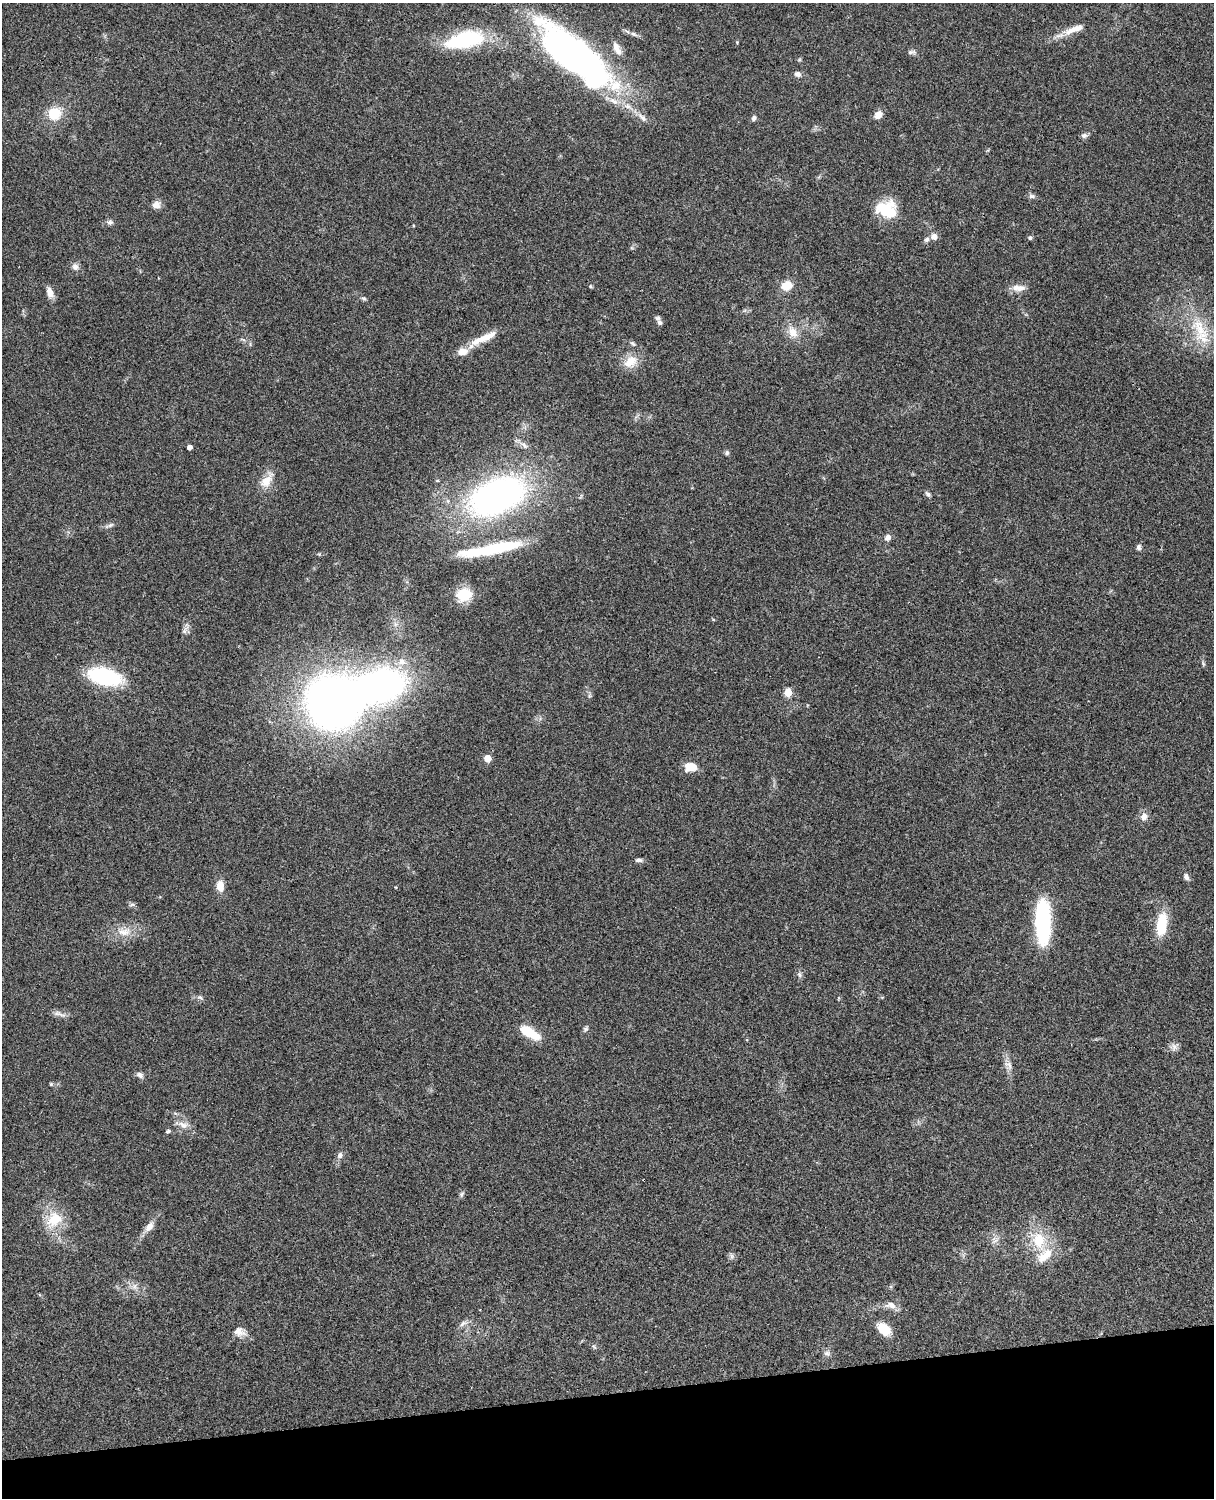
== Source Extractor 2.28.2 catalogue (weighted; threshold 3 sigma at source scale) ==
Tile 10 of 4 x 3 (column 2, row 3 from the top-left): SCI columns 1334-2545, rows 278-1773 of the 5089 x 4929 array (HDU 1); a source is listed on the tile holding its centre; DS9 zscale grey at full resolution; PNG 1216 x 1500 px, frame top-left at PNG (2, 3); no overlay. Shown black and unused: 7% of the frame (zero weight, under 3 of 4 exposures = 6% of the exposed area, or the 3 px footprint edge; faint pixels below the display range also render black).
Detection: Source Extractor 2.28.2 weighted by HDU 2 'WHT'; one run over the whole footprint, this tile lists its part. Background 0.0748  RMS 0.0058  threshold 0.0262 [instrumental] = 3 sigma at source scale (4.5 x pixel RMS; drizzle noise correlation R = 1.50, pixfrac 1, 0.05/0.05 arcsec/px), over >= 5 px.
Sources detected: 89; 3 inside a brighter object's white glare — not listed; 4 inside a brighter listed object's ellipse — not listed separately; the other 82 listed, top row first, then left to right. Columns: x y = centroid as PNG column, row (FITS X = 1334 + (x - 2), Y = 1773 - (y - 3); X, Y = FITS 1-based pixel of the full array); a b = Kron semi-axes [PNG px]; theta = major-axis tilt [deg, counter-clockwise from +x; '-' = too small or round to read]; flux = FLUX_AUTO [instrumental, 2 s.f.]
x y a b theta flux
1071 30 23 8 23 7.3
634 34 10 5 -25 1.8
464 40 42 17 13 51
737 42 4 4 - 0.47
616 48 18 8 -66 4.8
912 52 11 6 -4 1.7
570 56 83 31 -38 270
797 74 8 6 -6 2.3
54 113 13 13 - 14
878 115 9 7 42 4.9
642 118 16 7 -44 3.6
754 118 7 5 68 1.5
1084 135 8 7 - 1.7
1031 196 8 6 -1 1.5
156 205 10 9 - 3.8
886 209 24 19 -11 20
110 222 9 6 -7 1.7
934 237 8 7 - 3
1030 238 6 4 89 0.95
927 240 7 6 - 1.6
75 267 9 8 - 2.7
590 286 5 4 - 0.68
786 286 11 9 17 9.1
1019 288 19 8 -2 4.9
50 292 14 7 -72 4.3
363 298 7 5 -29 1.1
660 322 8 6 -59 1.4
1199 328 33 17 -62 22
793 332 18 12 -61 7.4
484 338 39 8 25 12
633 344 9 4 -44 1.1
630 362 20 14 38 9.2
189 447 4 4 - 3.1
727 453 6 6 - 1.1
267 480 24 12 53 8.2
928 494 8 5 -46 1.4
497 496 41 24 24 250
109 525 16 5 21 1.8
887 538 9 7 45 2.5
1139 547 7 6 - 1.5
496 548 56 10 12 39
464 594 18 15 23 13
185 630 15 5 56 2
402 662 11 9 -10 4.3
1203 663 8 4 -54 0.93
105 677 26 12 -13 61
788 692 5 5 - 16
333 703 34 33 - 450
487 758 5 5 - 9.6
691 767 12 8 2 11
1144 817 11 9 80 3.6
639 860 9 5 0 1.7
1186 877 9 6 -71 2
220 886 12 8 -85 6.4
132 905 8 4 9 1.1
1042 924 43 15 -85 51
1162 924 27 12 83 18
124 932 21 12 6 8.6
799 975 8 6 -74 1.6
200 997 8 5 -20 1.4
59 1014 20 5 -17 2.8
585 1029 8 6 50 1.3
529 1032 23 9 -32 16
1174 1047 11 7 -90 2.4
1008 1065 14 8 -50 3.4
140 1075 9 7 -28 2.1
51 1084 5 5 - 0.7
183 1125 16 8 -21 4.5
168 1131 5 4 - 1.5
340 1155 7 6 - 2.3
461 1194 8 5 60 1.2
54 1219 25 19 45 16
149 1227 16 9 51 4.2
995 1240 13 5 35 2.2
1039 1241 26 18 -78 20
134 1286 9 7 89 2.5
891 1305 14 9 -11 4.4
463 1323 15 5 28 2.4
884 1329 10 7 -40 18
239 1332 17 12 -11 5.2
594 1347 8 4 -54 0.95
827 1353 10 7 -18 2
Overlapping masked pixels (flux is a lower limit): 1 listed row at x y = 497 496